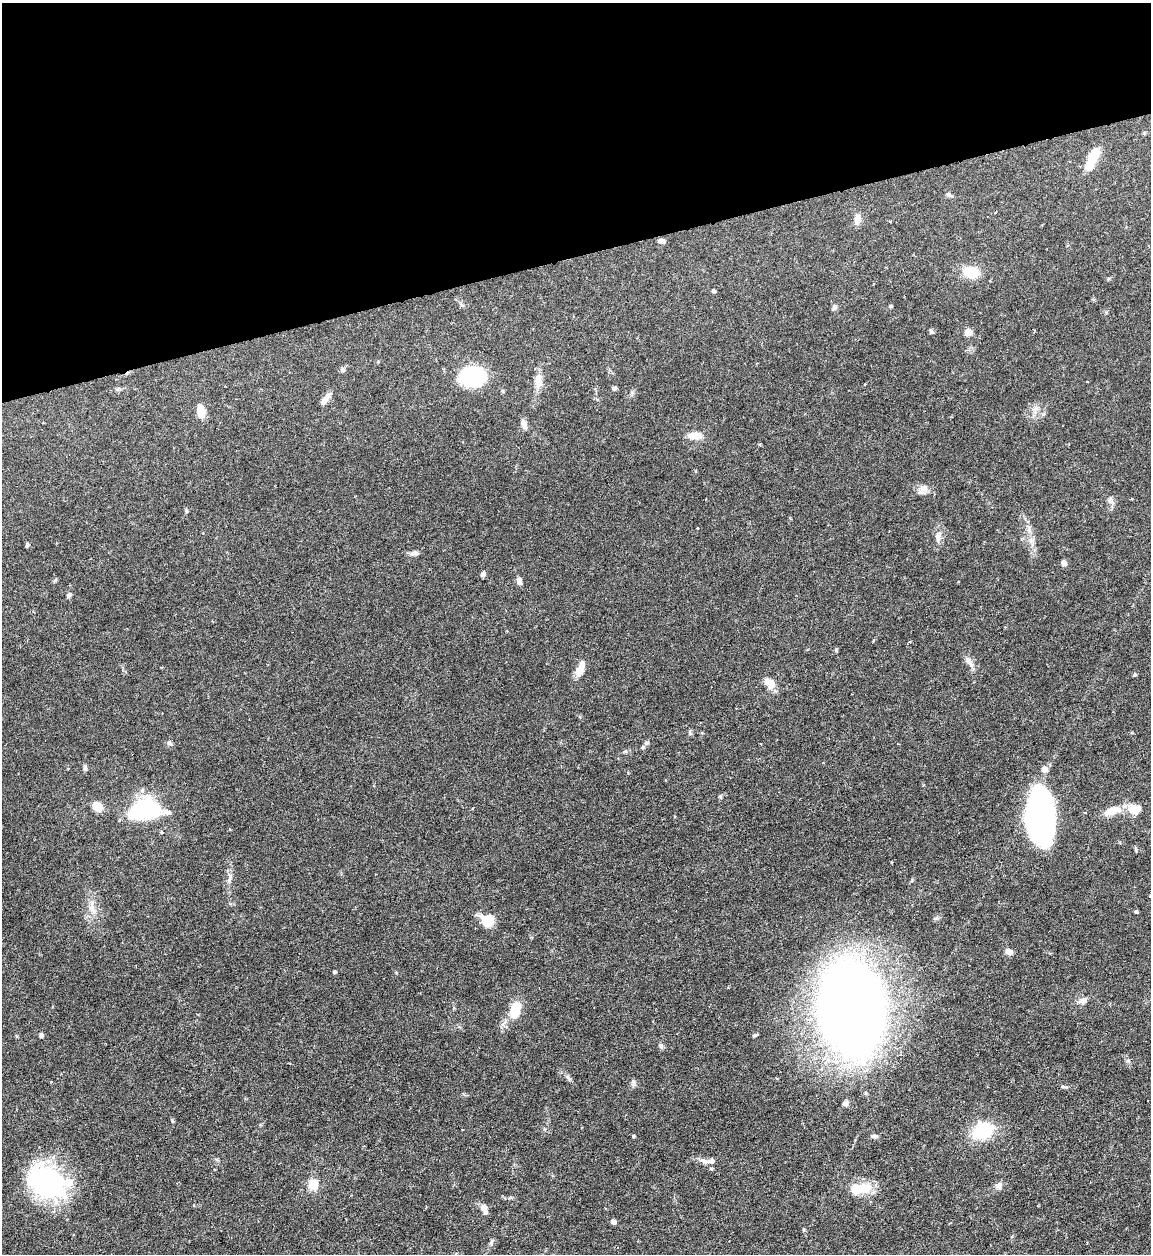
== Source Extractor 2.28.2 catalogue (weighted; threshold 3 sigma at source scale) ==
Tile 3 of 4 x 4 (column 3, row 1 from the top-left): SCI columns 2556-3704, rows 3758-5009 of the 4992 x 5009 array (HDU 1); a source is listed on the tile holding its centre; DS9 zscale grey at full resolution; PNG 1153 x 1256 px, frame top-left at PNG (2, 3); no overlay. Shown black and unused: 20% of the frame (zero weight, under 4 of 7 exposures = <1% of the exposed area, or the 3 px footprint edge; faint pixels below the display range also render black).
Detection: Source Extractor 2.28.2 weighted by HDU 2 'WHT'; one run over the whole footprint, this tile lists its part. Background 0.0565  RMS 0.0027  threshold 0.0112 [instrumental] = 3 sigma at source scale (4.09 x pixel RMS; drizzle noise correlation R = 1.36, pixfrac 0.8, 0.05/0.05 arcsec/px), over >= 5 px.
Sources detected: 85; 2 inside a brighter object's white glare — not listed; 5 inside a brighter listed object's ellipse — not listed separately; the other 78 listed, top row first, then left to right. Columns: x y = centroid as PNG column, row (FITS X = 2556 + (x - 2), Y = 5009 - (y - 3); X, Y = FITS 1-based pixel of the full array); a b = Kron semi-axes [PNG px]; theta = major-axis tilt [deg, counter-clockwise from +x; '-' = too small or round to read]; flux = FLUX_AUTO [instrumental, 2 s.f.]
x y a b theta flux
1144 133 5 3 - 0.26
1092 159 25 8 67 6.5
949 194 9 4 -39 0.51
995 213 3 2 - 0.16
857 219 14 8 86 1.6
661 241 6 4 -10 1.3
971 273 17 12 -16 5.6
713 291 4 3 - 0.61
462 305 6 4 -42 0.45
890 306 4 4 - 0.4
834 307 9 6 62 0.69
931 331 7 5 -88 0.44
968 332 8 7 - 1.7
342 370 6 6 - 0.62
472 377 22 17 -3 31
538 381 18 10 -85 2.6
614 388 6 5 - 0.52
327 397 12 7 42 1.3
1035 408 9 4 8 0.73
201 411 14 8 -84 3.1
524 425 12 7 -72 1.2
694 436 16 8 -2 2.9
924 488 14 9 25 1.7
1110 501 9 5 -65 0.83
186 511 5 4 - 0.31
698 528 2 2 - 0.24
1029 529 10 6 -81 1.1
938 538 16 7 -88 1.6
27 545 6 4 76 0.43
414 553 13 5 3 0.92
1064 563 6 5 - 1.1
483 574 6 5 - 0.8
519 581 9 6 -79 1.2
69 595 6 5 - 0.59
836 650 6 4 -73 0.28
969 662 20 7 -54 1.6
580 668 21 9 67 2.6
770 684 14 9 -47 2.9
690 732 8 4 -72 0.43
169 743 6 6 - 0.6
647 743 7 4 27 0.49
85 768 8 5 76 0.51
97 806 11 9 -47 3.1
1134 809 17 12 -6 3.7
142 810 21 15 46 29
1112 811 23 10 19 4.2
1040 815 48 22 -87 85
1136 850 7 3 -71 0.33
230 877 15 6 74 1.2
92 908 12 8 -77 1.8
1136 912 4 4 - 0.41
487 920 13 11 -28 5.9
1009 952 7 6 - 1.6
334 972 3 3 - 0.58
1083 1001 12 8 37 1.2
852 1008 58 39 -85 530
515 1011 16 9 71 8.9
41 1035 4 4 - 0.71
754 1035 7 3 1 0.34
660 1046 7 4 -46 0.5
568 1077 11 3 -55 0.52
633 1082 10 5 -83 0.62
1063 1087 10 3 -5 0.44
845 1103 8 5 47 0.85
172 1121 5 4 - 0.31
982 1131 18 14 28 15
633 1136 4 3 - 0.34
874 1136 9 4 1 0.65
704 1161 15 5 -14 1.3
712 1169 5 3 - 0.29
46 1181 48 35 -30 32
313 1184 11 11 - 3.5
998 1185 9 8 - 1.2
865 1189 18 12 24 5
193 1205 5 3 - 0.22
484 1208 13 7 -64 1.5
613 1222 5 4 - 1.2
491 1242 9 4 68 0.54
Isophote crosses this tile's border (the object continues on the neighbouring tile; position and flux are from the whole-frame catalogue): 1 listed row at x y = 46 1181
Unlisted compact peaks at least as high as the median listed source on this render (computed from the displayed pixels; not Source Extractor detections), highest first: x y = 1134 675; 720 796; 936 918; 55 580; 804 1230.